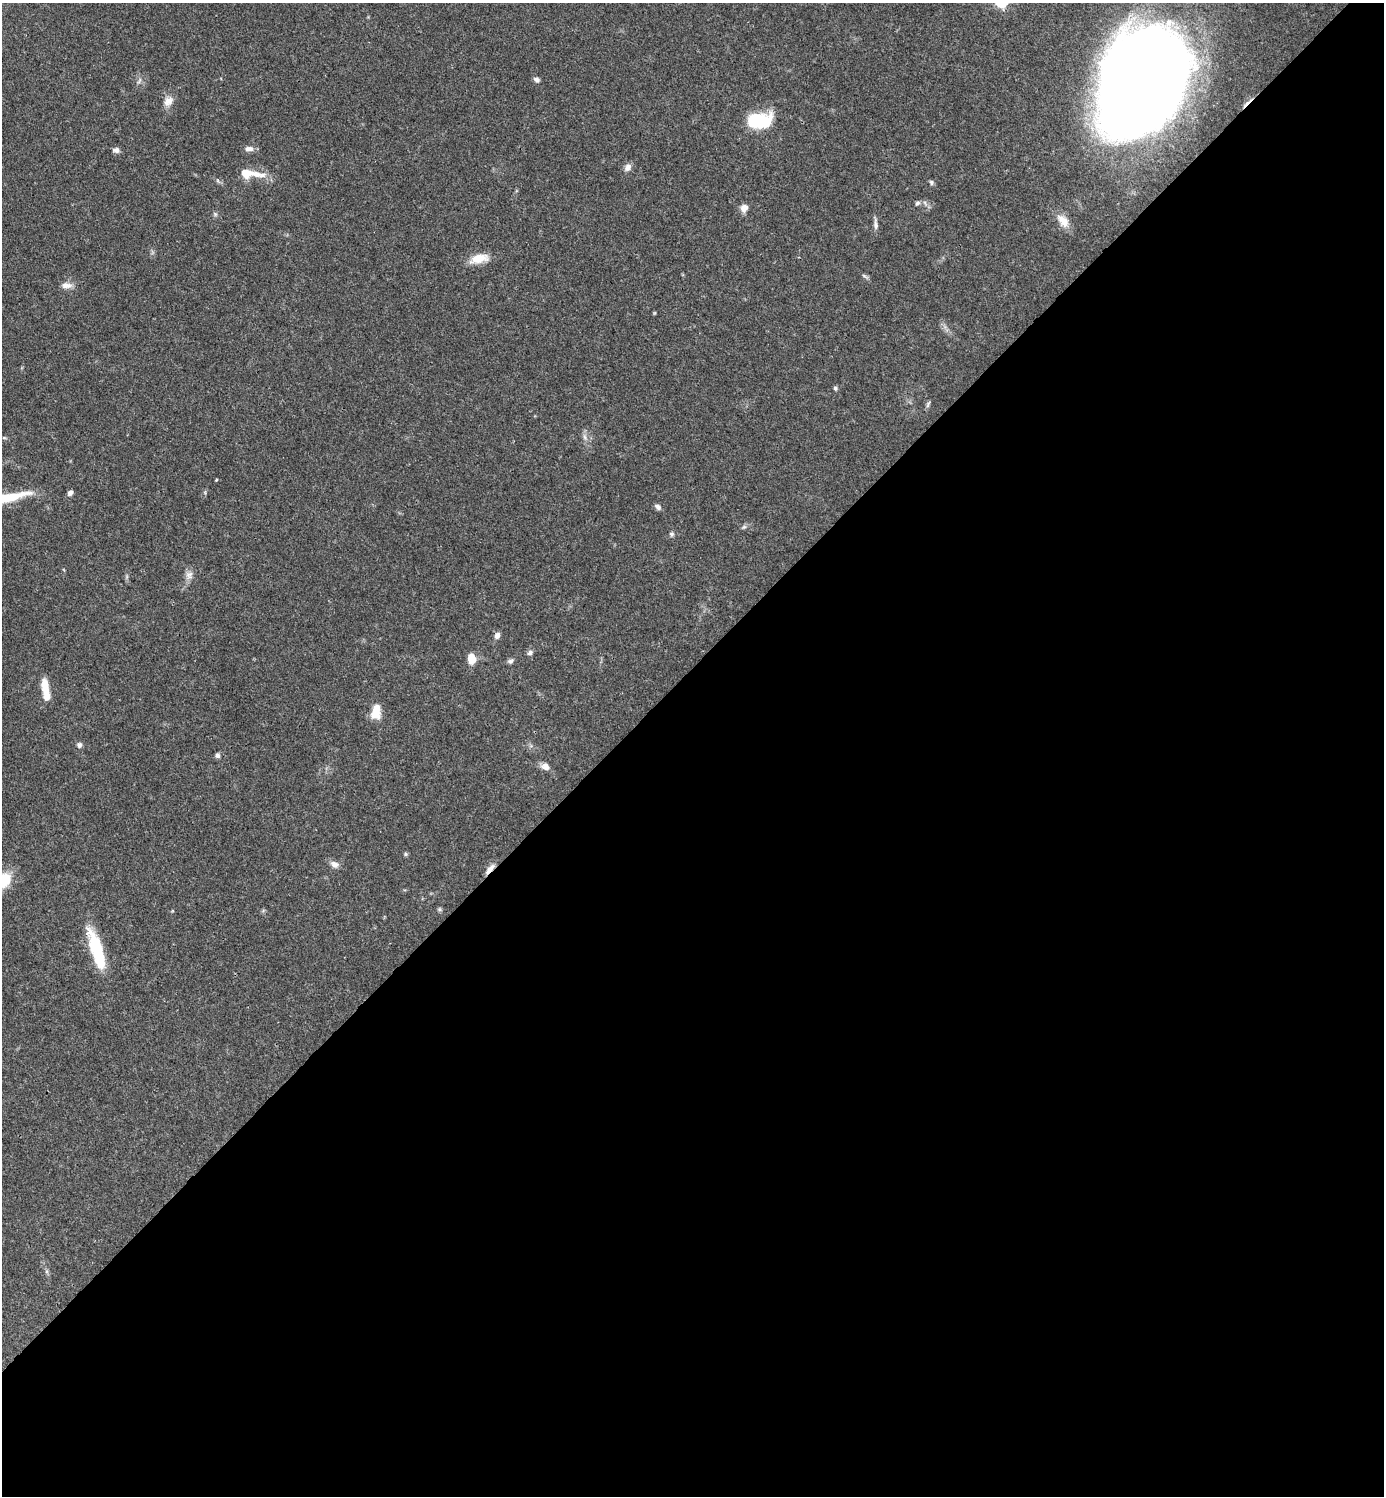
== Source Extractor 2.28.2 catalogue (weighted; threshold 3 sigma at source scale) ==
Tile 15 of 4 x 4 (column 3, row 4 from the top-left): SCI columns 3061-4442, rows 1-1494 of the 5981 x 5982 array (HDU 1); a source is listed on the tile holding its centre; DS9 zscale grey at full resolution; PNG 1386 x 1498 px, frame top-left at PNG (2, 3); no overlay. Shown black and unused: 55% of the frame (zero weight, under 3 of 4 exposures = <1% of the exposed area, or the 3 px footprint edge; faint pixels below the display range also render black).
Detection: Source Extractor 2.28.2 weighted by HDU 2 'WHT'; one run over the whole footprint, this tile lists its part. Background 0.0392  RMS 0.0027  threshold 0.012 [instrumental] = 3 sigma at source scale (4.5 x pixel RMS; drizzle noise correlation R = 1.50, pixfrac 1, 0.05/0.05 arcsec/px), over >= 5 px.
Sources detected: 47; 1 inside a brighter object's white glare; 1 cosmic-ray / hot-pixel residue — not listed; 2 inside a brighter listed object's ellipse — not listed separately; the other 43 listed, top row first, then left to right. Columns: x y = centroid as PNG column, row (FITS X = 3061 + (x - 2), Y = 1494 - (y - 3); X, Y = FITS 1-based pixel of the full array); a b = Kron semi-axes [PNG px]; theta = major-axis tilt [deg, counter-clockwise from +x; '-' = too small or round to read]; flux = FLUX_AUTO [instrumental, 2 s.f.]
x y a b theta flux
537 79 7 6 - 0.87
139 81 9 3 58 0.53
1143 82 84 62 61 570
168 101 14 11 50 2.3
758 121 17 10 1 25
249 149 12 7 -3 1.2
116 150 9 6 -3 0.94
628 167 10 7 55 1.4
246 173 13 9 -14 3.8
931 182 7 5 -70 0.52
917 203 7 6 - 0.67
744 208 9 8 - 1.8
215 214 7 4 -45 0.43
1063 221 20 11 -49 3.2
876 225 11 6 -81 0.99
479 259 24 10 13 4.6
864 276 10 2 -35 0.45
66 285 14 8 0 1.8
835 388 6 5 - 0.47
928 404 11 4 66 0.53
585 437 10 5 -71 0.97
216 480 4 3 - 0.24
70 493 7 6 - 0.89
8 498 54 10 13 11
658 507 8 6 -41 0.87
744 527 7 5 43 0.53
672 534 7 6 - 0.58
189 575 11 10 - 1.6
497 635 8 6 67 1.1
530 653 8 6 20 0.77
472 658 10 8 -76 3.5
510 661 8 6 25 0.68
45 687 18 8 -82 4.3
376 712 16 9 82 4.9
79 745 7 6 - 0.77
217 755 6 5 - 0.76
545 767 12 8 -23 1.7
406 854 6 5 - 0.41
335 864 12 8 -23 1.5
490 869 17 6 46 1.7
3 880 15 12 43 9.7
439 909 6 5 - 0.44
96 949 45 13 -74 14
Overlapping masked pixels (flux is a lower limit): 1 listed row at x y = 490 869
Isophote crosses this tile's border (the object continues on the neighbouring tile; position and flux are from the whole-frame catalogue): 2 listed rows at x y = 8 498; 3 880